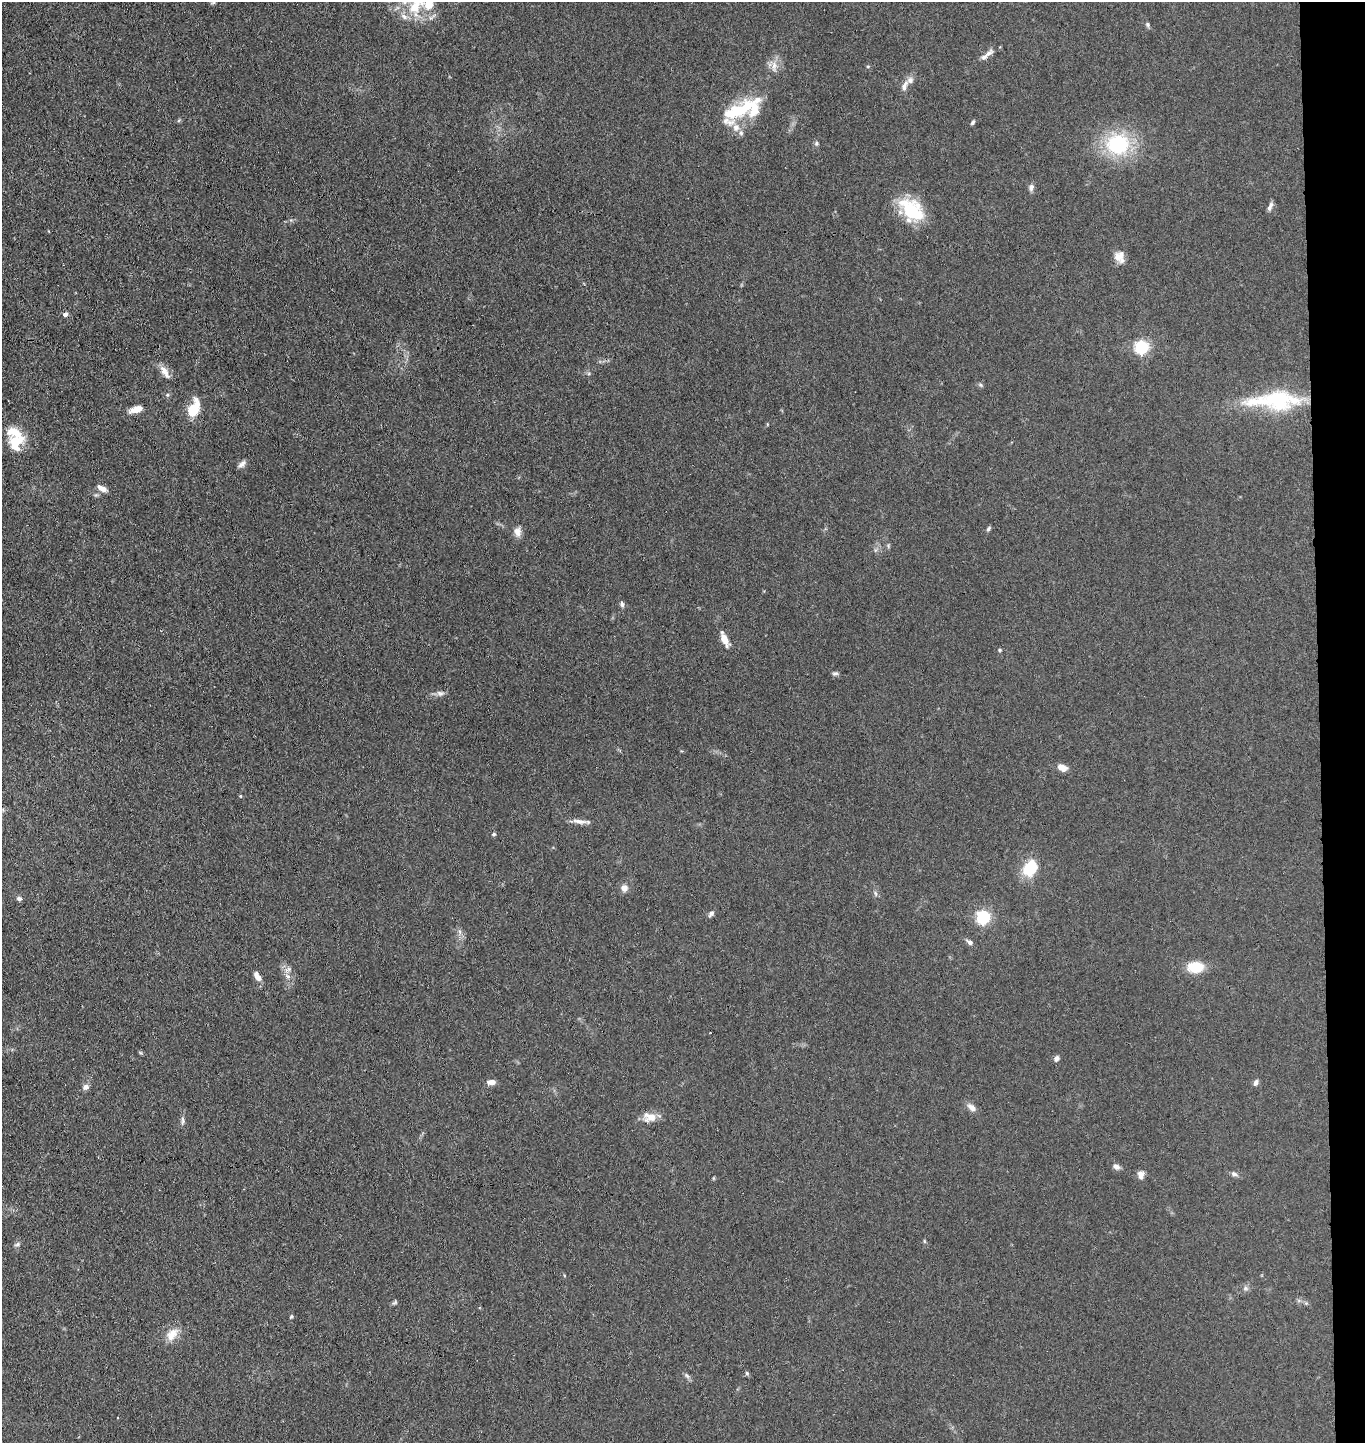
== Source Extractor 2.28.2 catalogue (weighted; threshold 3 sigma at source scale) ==
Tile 6 of 3 x 3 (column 3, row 2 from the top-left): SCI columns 2883-4245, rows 1446-2886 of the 4410 x 4332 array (HDU 1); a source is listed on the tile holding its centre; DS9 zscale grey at full resolution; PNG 1367 x 1445 px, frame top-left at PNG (2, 2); no overlay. Shown black and unused: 3% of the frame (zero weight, under 3 of 4 exposures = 5% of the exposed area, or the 3 px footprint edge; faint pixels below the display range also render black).
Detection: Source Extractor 2.28.2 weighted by HDU 2 'WHT'; one run over the whole footprint, this tile lists its part. Background 0.089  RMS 0.0074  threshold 0.0333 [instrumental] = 3 sigma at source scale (4.5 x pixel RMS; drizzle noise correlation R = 1.50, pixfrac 1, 0.05/0.05 arcsec/px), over >= 5 px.
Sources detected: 77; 1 inside a brighter object's white glare — not listed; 11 inside a brighter listed object's ellipse — not listed separately; the other 65 listed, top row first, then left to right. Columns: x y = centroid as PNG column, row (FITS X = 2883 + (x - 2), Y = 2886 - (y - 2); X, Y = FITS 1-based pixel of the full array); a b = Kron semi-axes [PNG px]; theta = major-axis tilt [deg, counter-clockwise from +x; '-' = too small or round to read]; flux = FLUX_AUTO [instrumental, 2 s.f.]
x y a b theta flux
213 3 6 4 3 0.95
415 7 27 16 62 23
1148 24 7 6 - 1.3
988 53 16 7 36 4.4
774 66 17 8 90 5.7
904 86 16 7 67 4.5
732 113 24 18 29 23
973 122 7 4 57 1.3
741 133 7 6 - 1.9
816 143 6 6 - 1.3
1118 144 24 21 9 58
1031 187 9 6 82 2.5
1270 207 12 5 62 2.5
912 210 35 21 -44 34
1119 257 14 12 -87 6.6
65 314 7 6 - 1.9
1142 347 6 6 - 120
165 372 20 8 -58 6.1
980 385 6 4 -46 1.1
1277 400 52 25 -1 58
136 409 14 7 18 7.9
193 409 9 6 69 41
14 432 22 14 -24 13
242 464 11 6 40 2.9
102 488 13 6 -31 4.3
988 528 7 5 52 1.4
517 532 13 9 -80 4.5
622 604 8 5 -79 1.8
724 639 13 6 -66 9.4
1000 650 4 4 - 1
835 673 8 4 5 1.5
440 693 11 6 -13 2.7
1062 767 11 7 -27 5.7
240 796 5 3 - 0.66
579 821 20 6 -10 4.7
494 834 5 4 - 1.2
1030 868 19 14 57 23
624 888 10 9 - 4
875 893 7 4 -71 1.3
19 898 7 5 -17 1.9
711 914 9 6 52 2.1
983 917 6 5 - 140
460 932 7 4 -71 1.7
970 942 8 6 -35 2.4
1195 967 14 10 2 20
257 976 10 6 -62 5.7
288 976 8 5 -20 2.2
1057 1058 8 6 72 2.1
491 1082 10 6 3 4.2
1256 1083 8 5 67 2.2
86 1087 8 6 21 3.1
972 1107 13 7 -38 4.4
651 1117 19 11 23 8
182 1121 14 4 88 2.1
1116 1167 9 6 -37 2.8
1234 1174 9 6 -19 2.1
1141 1175 10 8 -88 3.6
924 1241 6 3 -72 0.82
17 1244 8 5 22 1.5
1245 1288 7 4 -89 1.5
395 1302 8 4 31 1.3
291 1316 5 4 - 0.94
172 1334 20 11 47 9.3
747 1373 5 5 - 1.1
687 1376 9 4 -54 1.8
Isophote crosses this tile's border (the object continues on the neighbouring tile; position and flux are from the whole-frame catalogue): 1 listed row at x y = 415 7